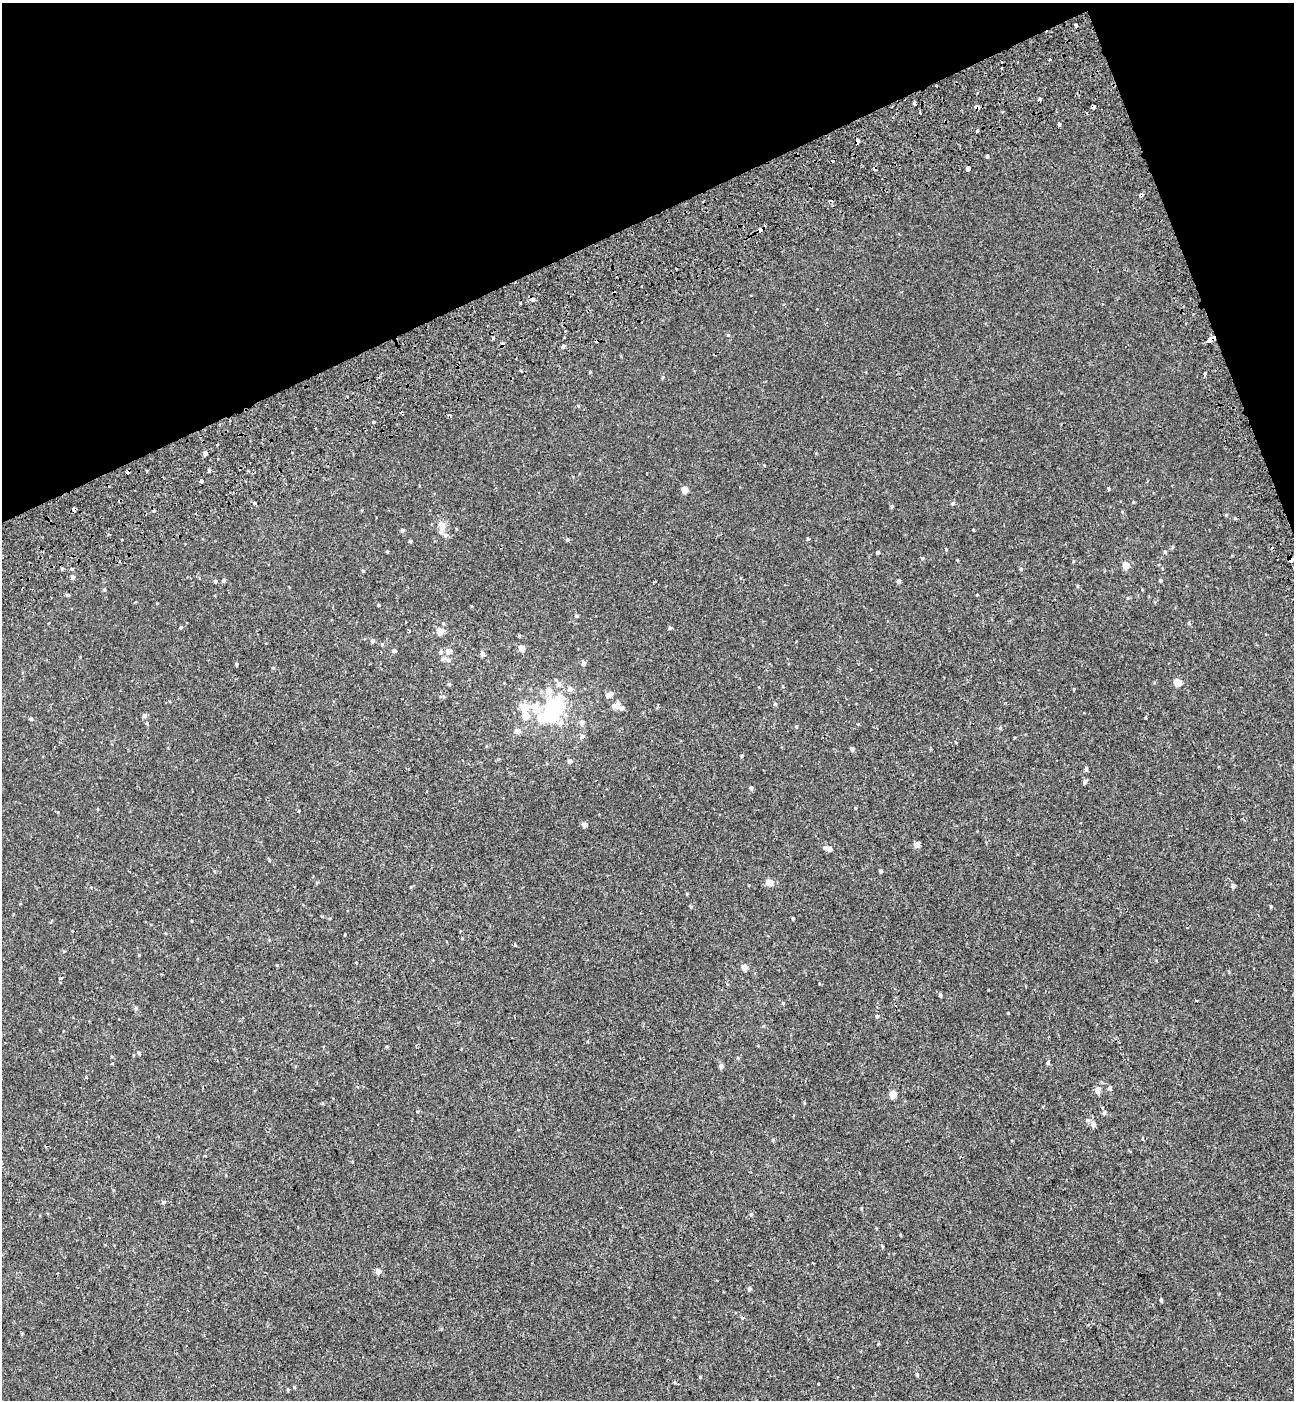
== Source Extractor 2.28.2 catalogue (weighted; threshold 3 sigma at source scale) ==
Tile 3 of 4 x 4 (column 3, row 1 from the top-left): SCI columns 2815-4106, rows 4297-5694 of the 5576 x 5797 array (HDU 1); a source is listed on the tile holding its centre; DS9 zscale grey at full resolution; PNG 1296 x 1402 px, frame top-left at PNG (2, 3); no overlay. Shown black and unused: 19% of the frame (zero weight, under 2 of 3 exposures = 6% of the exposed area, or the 3 px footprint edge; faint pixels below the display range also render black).
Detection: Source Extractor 2.28.2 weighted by HDU 2 'WHT'; one run over the whole footprint, this tile lists its part. Background -7.26e-04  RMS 0.0031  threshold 0.0137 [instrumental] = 3 sigma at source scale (4.5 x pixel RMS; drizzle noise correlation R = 1.50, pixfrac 1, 0.0396/0.0396 arcsec/px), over >= 5 px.
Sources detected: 161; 3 inside a brighter object's white glare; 12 cosmic-ray / hot-pixel residue — not listed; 1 inside a brighter listed object's ellipse — not listed separately; the other 145 listed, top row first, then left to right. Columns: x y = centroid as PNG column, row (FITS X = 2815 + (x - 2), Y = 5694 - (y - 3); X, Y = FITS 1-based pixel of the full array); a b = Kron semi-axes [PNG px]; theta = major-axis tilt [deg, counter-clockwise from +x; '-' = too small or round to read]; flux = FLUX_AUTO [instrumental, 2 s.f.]
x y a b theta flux
1076 25 4 3 - 0.96
1039 99 4 3 - 0.74
914 103 3 3 - 2.6
978 107 4 4 - 1.8
1093 107 4 3 - 2.1
1087 113 3 3 - 0.3
1059 124 4 3 - 1
977 131 3 3 - 3.3
857 141 5 3 - 1.4
987 156 4 3 - 3.3
968 169 4 4 - 4
1141 195 4 3 - 1.6
761 230 5 3 - 2.7
642 286 3 2 - 0.48
728 335 4 4 - 0.37
1210 340 8 4 32 8.4
563 346 5 4 - 0.64
1205 374 4 3 - 1.1
450 416 4 3 - 0.41
373 422 3 3 - 0.26
217 445 3 2 - 0.99
292 453 3 2 - 0.39
205 454 4 4 - 1
209 470 4 4 - 0.35
163 477 3 2 - 0.24
201 481 4 3 - 2.2
684 490 5 4 - 3.9
254 503 4 3 - 1.2
953 503 6 4 16 0.47
892 506 4 4 - 0.38
74 509 4 3 - 2
1226 515 4 4 - 0.25
1235 518 4 4 - 0.27
442 526 9 7 -69 2.9
402 530 5 4 - 0.46
445 535 7 6 - 0.97
567 539 4 4 - 0.41
808 539 4 3 - 1.2
410 541 4 4 - 0.34
387 552 4 3 - 0.3
878 552 3 3 - 0.55
1165 552 5 4 - 0.4
922 558 4 4 - 0.31
1291 559 5 4 - 1.9
1126 565 5 4 - 3.8
62 569 4 4 - 0.34
1021 569 5 4 - 0.34
363 571 4 4 - 0.29
72 577 5 5 - 0.63
224 580 5 4 - 0.54
1161 580 4 4 - 0.45
215 581 4 3 - 0.52
899 581 4 4 - 0.63
1077 586 5 3 - 0.26
104 589 4 4 - 0.31
68 595 5 4 - 0.4
378 605 4 3 - 0.32
576 616 5 4 - 0.48
1189 623 5 4 - 0.36
181 627 4 4 - 0.34
670 628 4 4 - 0.48
440 631 5 5 - 3.4
519 636 4 4 - 0.36
372 641 5 4 - 0.74
382 645 5 4 - 0.37
521 648 4 4 - 2.9
394 651 5 4 - 0.71
448 651 5 5 - 2.2
441 652 6 5 - 0.56
482 654 5 5 - 1
443 659 8 5 10 0.6
449 660 6 5 - 0.79
583 663 5 4 - 0.96
236 664 5 3 - 0.36
273 668 5 3 - 0.25
1177 682 5 5 - 4.7
449 684 5 4 - 0.41
559 684 7 6 - 1.3
783 686 4 3 - 0.23
570 689 6 6 - 1.2
1074 689 4 3 - 0.22
549 691 12 6 -80 2.9
609 695 8 5 31 2.1
775 704 5 4 - 0.34
617 705 10 8 14 1.9
553 706 13 11 10 18
524 708 6 6 - 5.2
536 708 16 9 -82 4.8
144 715 5 5 - 0.89
526 716 6 6 - 2.9
1145 717 3 2 - 0.3
31 719 4 4 - 0.47
147 723 5 4 - 0.33
560 723 10 7 44 1.4
582 723 6 5 - 1.1
796 727 4 4 - 0.26
1000 728 5 4 - 0.4
517 731 5 5 - 1.9
582 736 7 5 33 0.78
852 749 5 4 - 0.71
742 756 4 3 - 0.34
570 761 5 5 - 0.88
1086 769 5 4 - 0.53
1085 782 5 4 - 0.7
751 788 5 4 - 0.59
855 808 4 3 - 0.19
584 825 4 4 - 1.5
917 845 4 4 - 2.3
828 849 9 5 -16 1.7
881 871 4 3 - 0.5
317 882 5 3 - 0.27
769 882 5 5 - 3.8
1233 886 4 4 - 0.92
1271 906 4 4 - 0.28
691 907 5 3 - 0.29
793 918 3 3 - 0.27
514 944 4 3 - 0.74
139 955 4 4 - 0.21
356 963 3 3 - 0.24
277 965 4 4 - 0.23
744 967 4 4 - 3.1
940 995 5 3 - 0.45
783 1003 4 4 - 0.34
136 1008 6 5 - 0.48
1008 1013 3 3 - 0.19
877 1016 4 4 - 0.39
139 1053 5 4 - 0.39
1048 1062 5 4 - 0.49
721 1066 5 5 - 0.89
86 1077 3 3 - 0.84
1110 1088 5 5 - 0.65
1097 1090 9 7 65 1.4
893 1094 5 5 - 4.7
1104 1113 6 4 45 0.44
1088 1120 6 5 - 0.49
1093 1124 6 5 - 1.3
1142 1138 4 3 - 0.26
163 1202 5 4 - 0.42
751 1214 4 4 - 0.32
882 1247 5 3 - 0.32
378 1271 5 4 - 2.1
749 1288 5 5 - 0.6
1161 1299 4 3 - 0.38
917 1374 5 4 - 0.36
294 1387 4 4 - 0.28
Overlapping masked pixels (flux is a lower limit): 8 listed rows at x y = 978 107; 1093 107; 857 141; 1141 195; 761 230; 1210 340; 74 509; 1291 559
Unlisted compact peaks at least as high as the median listed source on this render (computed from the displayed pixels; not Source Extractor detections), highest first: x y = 973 530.